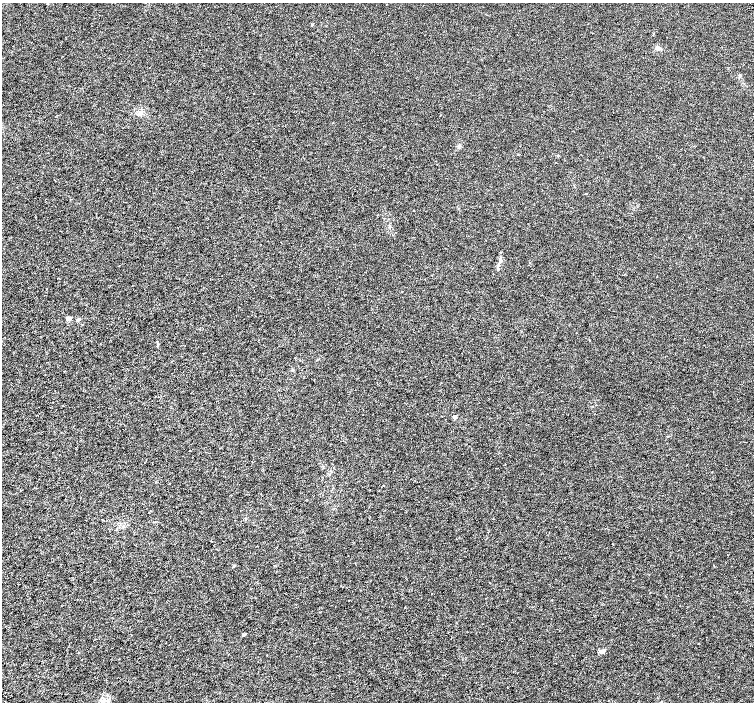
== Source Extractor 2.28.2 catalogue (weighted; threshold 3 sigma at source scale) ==
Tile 7 of 4 x 4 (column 3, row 2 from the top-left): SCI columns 3013-4515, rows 3004-4403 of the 6019 x 5941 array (HDU 1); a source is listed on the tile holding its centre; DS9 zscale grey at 2 x 2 block average (1 PNG px = mean of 2 x 2 image px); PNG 756 x 704 px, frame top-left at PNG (2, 3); no overlay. Shown black and unused: <1% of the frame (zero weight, under 3 of 6 exposures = <1% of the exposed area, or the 3 px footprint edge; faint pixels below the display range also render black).
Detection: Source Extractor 2.28.2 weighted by HDU 2 'WHT'; one run over the whole footprint, this tile lists its part. Background 7.05e-04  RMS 0.0017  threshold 0.00694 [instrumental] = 3 sigma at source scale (4.09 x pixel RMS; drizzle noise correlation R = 1.36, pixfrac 0.8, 0.0396/0.0396 arcsec/px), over >= 5 px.
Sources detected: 25; all 25 listed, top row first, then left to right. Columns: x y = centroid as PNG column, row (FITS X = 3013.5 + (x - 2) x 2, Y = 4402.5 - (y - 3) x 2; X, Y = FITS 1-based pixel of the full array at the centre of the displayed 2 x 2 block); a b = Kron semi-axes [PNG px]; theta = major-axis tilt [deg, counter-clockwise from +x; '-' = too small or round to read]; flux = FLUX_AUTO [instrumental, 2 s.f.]
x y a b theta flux
48 4 2 2 - 0.34
312 24 3 2 - 0.43
657 48 8 4 18 0.89
740 75 4 3 - 0.41
140 112 3 3 - 0.48
459 146 3 2 - 0.32
558 156 3 2 - 0.22
500 261 8 3 82 0.79
68 318 2 2 - 3.8
78 319 5 3 - 0.69
589 340 2 2 - 0.12
455 417 5 4 - 0.72
190 451 2 2 - 0.18
505 464 2 2 - 0.16
149 513 2 2 - 0.16
102 519 2 2 - 0.16
211 541 2 2 - 0.19
728 555 2 2 - 0.11
234 566 3 3 - 0.31
243 635 4 3 - 0.51
603 651 6 3 23 0.78
267 655 2 2 - 0.34
109 701 3 3 - 0.36
608 701 2 2 - 0.1
661 702 3 2 - 0.16
Diffuse or blended objects may show on this block-average render without a row.